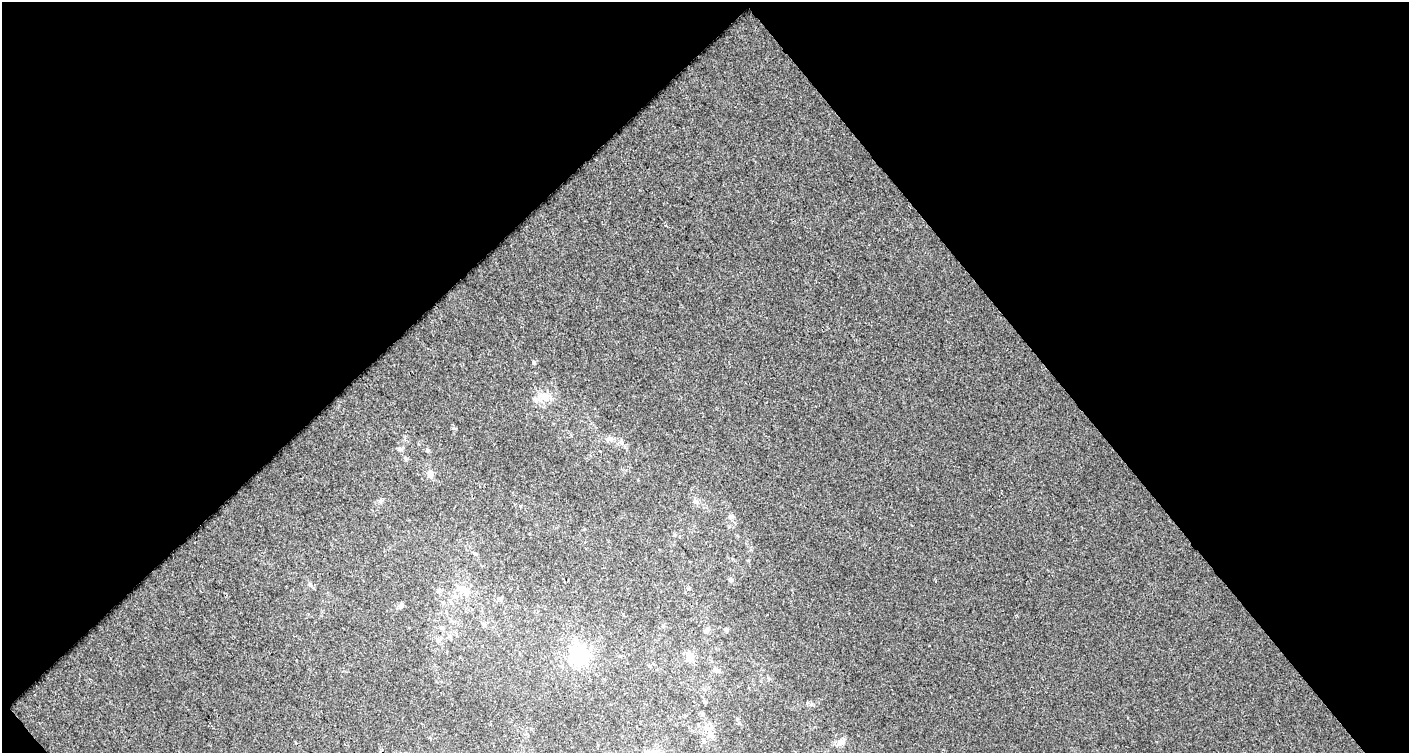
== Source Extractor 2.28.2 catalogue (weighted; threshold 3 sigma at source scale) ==
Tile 1 of 1 x 2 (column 1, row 1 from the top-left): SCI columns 47-1453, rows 752-1502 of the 1495 x 1502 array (HDU 1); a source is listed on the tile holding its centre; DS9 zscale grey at full resolution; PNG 1411 x 755 px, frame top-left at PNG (2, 2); no overlay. Shown black and unused: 51% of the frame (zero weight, under 2 of 3 exposures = <1% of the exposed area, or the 3 px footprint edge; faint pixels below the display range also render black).
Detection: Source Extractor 2.28.2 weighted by HDU 2 'WHT'; one run over the whole footprint, this tile lists its part. Background 0.00195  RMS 0.005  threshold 0.0223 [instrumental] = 3 sigma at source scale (4.5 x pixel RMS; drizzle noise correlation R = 1.50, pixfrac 1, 0.0396/0.0396 arcsec/px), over >= 5 px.
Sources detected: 32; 3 inside a brighter listed object's ellipse — not listed separately; the other 29 listed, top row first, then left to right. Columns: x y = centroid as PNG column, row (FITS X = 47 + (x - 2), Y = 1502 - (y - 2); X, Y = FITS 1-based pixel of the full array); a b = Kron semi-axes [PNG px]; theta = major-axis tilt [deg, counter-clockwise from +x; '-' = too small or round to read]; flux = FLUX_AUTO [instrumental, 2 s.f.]
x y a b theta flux
533 362 4 3 - 1.6
545 397 17 10 -40 5.8
610 439 9 7 -28 1.9
399 449 7 5 -18 1.1
427 450 6 5 - 0.78
430 475 10 7 -66 2.5
380 501 6 5 - 0.95
695 501 9 6 -16 1.5
731 516 7 6 - 1.5
731 580 6 5 - 0.78
310 584 6 4 72 0.63
462 590 15 10 -36 6
439 591 7 7 - 1.3
500 598 7 6 - 1.2
401 606 7 6 - 1.4
484 624 6 5 - 0.99
663 626 5 4 - 0.69
707 629 10 6 67 1.6
726 629 5 4 - 0.89
450 637 6 5 - 0.96
438 640 7 5 -49 1.3
578 655 9 9 - 43
690 655 11 10 - 3.5
716 670 9 7 -17 1.7
705 702 5 5 - 0.68
702 714 6 5 - 0.91
711 735 10 8 -61 2.7
704 741 7 6 - 1.6
841 742 14 7 37 2.7
Unlisted compact peaks at least as high as the median listed source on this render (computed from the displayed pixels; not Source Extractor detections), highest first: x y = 453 428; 811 704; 739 723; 929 645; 770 679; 748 561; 571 436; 405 458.